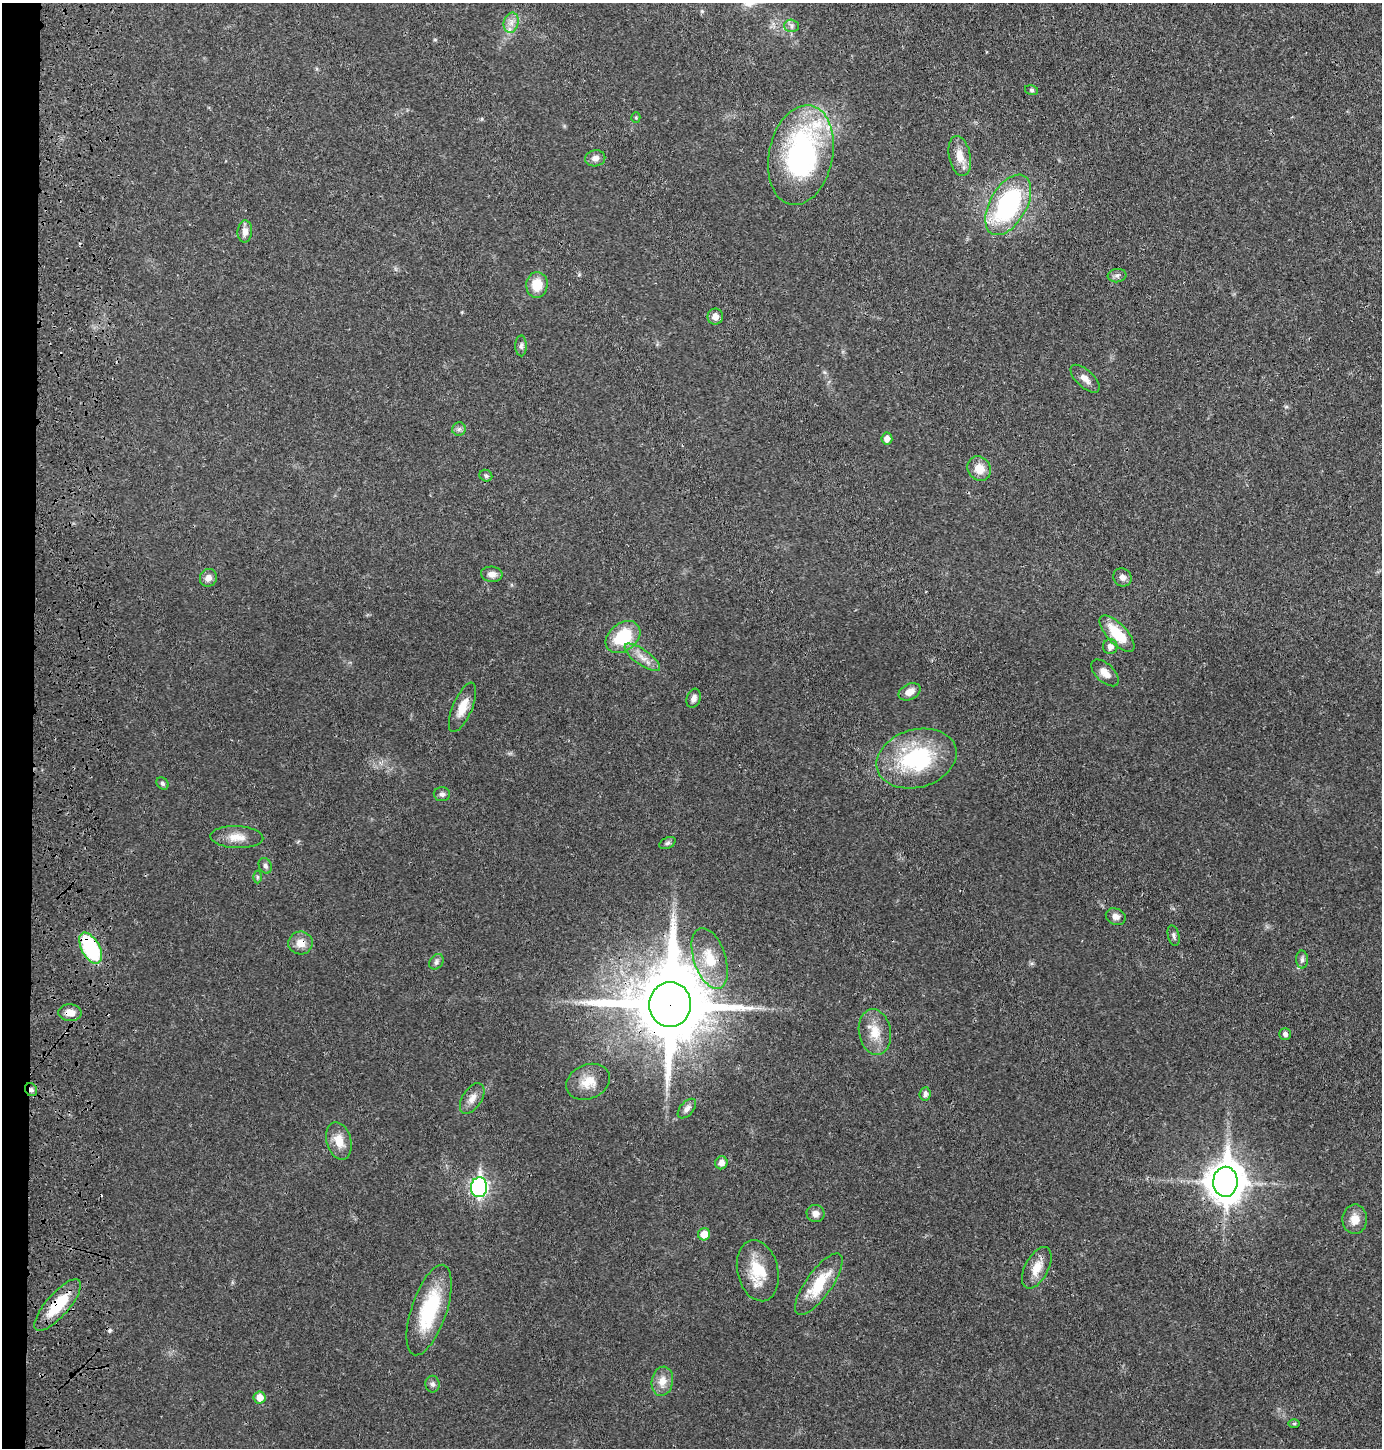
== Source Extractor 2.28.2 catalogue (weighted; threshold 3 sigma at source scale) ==
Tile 4 of 3 x 3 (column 1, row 2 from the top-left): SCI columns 189-1568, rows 1521-2966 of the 4555 x 4451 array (HDU 1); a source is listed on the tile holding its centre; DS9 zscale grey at full resolution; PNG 1384 x 1450 px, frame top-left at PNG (2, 3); each listed source drawn as its Kron ellipse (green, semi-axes under 4 px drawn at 4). Shown black and unused: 2% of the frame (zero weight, under 3 of 4 exposures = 7% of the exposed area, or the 3 px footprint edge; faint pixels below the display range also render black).
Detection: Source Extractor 2.28.2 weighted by HDU 2 'WHT'; one run over the whole footprint, this tile lists its part. Background 0.0264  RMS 0.0028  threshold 0.0127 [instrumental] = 3 sigma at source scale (4.5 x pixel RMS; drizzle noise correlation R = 1.50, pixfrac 1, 0.05/0.05 arcsec/px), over >= 5 px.
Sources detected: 71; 2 cosmic-ray / hot-pixel residue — neither listed nor drawn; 1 inside a brighter listed object's ellipse — not listed separately; the other 68 listed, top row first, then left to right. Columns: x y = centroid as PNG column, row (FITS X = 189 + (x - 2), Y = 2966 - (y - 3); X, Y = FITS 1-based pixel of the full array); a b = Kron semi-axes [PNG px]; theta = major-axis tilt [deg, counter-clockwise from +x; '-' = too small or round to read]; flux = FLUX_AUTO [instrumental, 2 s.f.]
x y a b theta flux
511 23 10 7 75 1.8
791 26 7 6 - 0.86
1031 90 6 5 - 0.48
636 118 5 4 - 0.35
801 155 51 32 78 61
960 156 20 10 -78 4
595 158 10 8 12 1.5
1008 205 33 18 60 41
245 231 11 7 85 2
1117 276 9 6 6 0.84
537 285 13 10 84 5.5
715 317 8 7 - 2
521 346 10 5 -90 0.88
1085 379 18 8 -43 2.1
459 429 7 6 - 0.77
887 439 6 5 - 1.7
979 469 13 11 -53 4
486 476 6 5 - 0.68
492 574 11 7 -5 1.7
1122 577 9 8 - 1.4
208 578 9 8 - 1.6
1117 634 23 10 -47 9.3
623 637 19 14 38 12
1110 647 7 7 - 1.7
642 657 21 7 -35 2.9
1105 673 17 9 -44 2.6
910 692 12 7 28 2.5
694 698 10 6 70 1.3
462 707 26 9 67 4.3
917 759 41 29 16 28
162 783 7 5 -46 0.64
442 794 8 7 - 0.89
237 837 26 11 -2 4.1
667 843 8 5 27 0.69
265 866 8 6 -63 0.89
257 877 6 4 -89 0.41
1116 917 10 8 -26 1.4
1174 936 10 5 -76 0.79
300 943 12 11 - 3
91 948 17 9 -61 28
710 958 32 16 -72 8.3
1302 959 9 6 -89 0.93
436 962 8 6 55 0.83
670 1005 22 21 - 3600
70 1013 11 8 -3 2.6
875 1032 23 16 -81 5.5
1285 1034 6 6 - 0.87
588 1082 23 17 23 5.3
31 1090 7 5 -53 0.82
925 1094 7 5 83 0.93
472 1098 17 9 57 2.4
687 1109 11 6 49 1.2
339 1141 19 12 -74 4.4
721 1163 6 6 - 1.7
1225 1182 15 12 88 610
479 1187 10 8 85 76
816 1214 9 8 - 1.6
1355 1219 15 12 88 3.3
704 1234 6 6 - 3.5
1037 1268 23 11 62 4.4
758 1271 31 20 -77 9.4
819 1284 36 13 54 11
58 1305 32 11 49 10
429 1310 47 17 71 20
662 1381 15 10 80 3.1
433 1384 8 7 - 0.9
260 1397 6 6 - 3.1
1294 1423 6 4 1 0.36
Overlapping masked pixels (flux is a lower limit): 7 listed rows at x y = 300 943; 91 948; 670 1005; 70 1013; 31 1090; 1225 1182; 58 1305